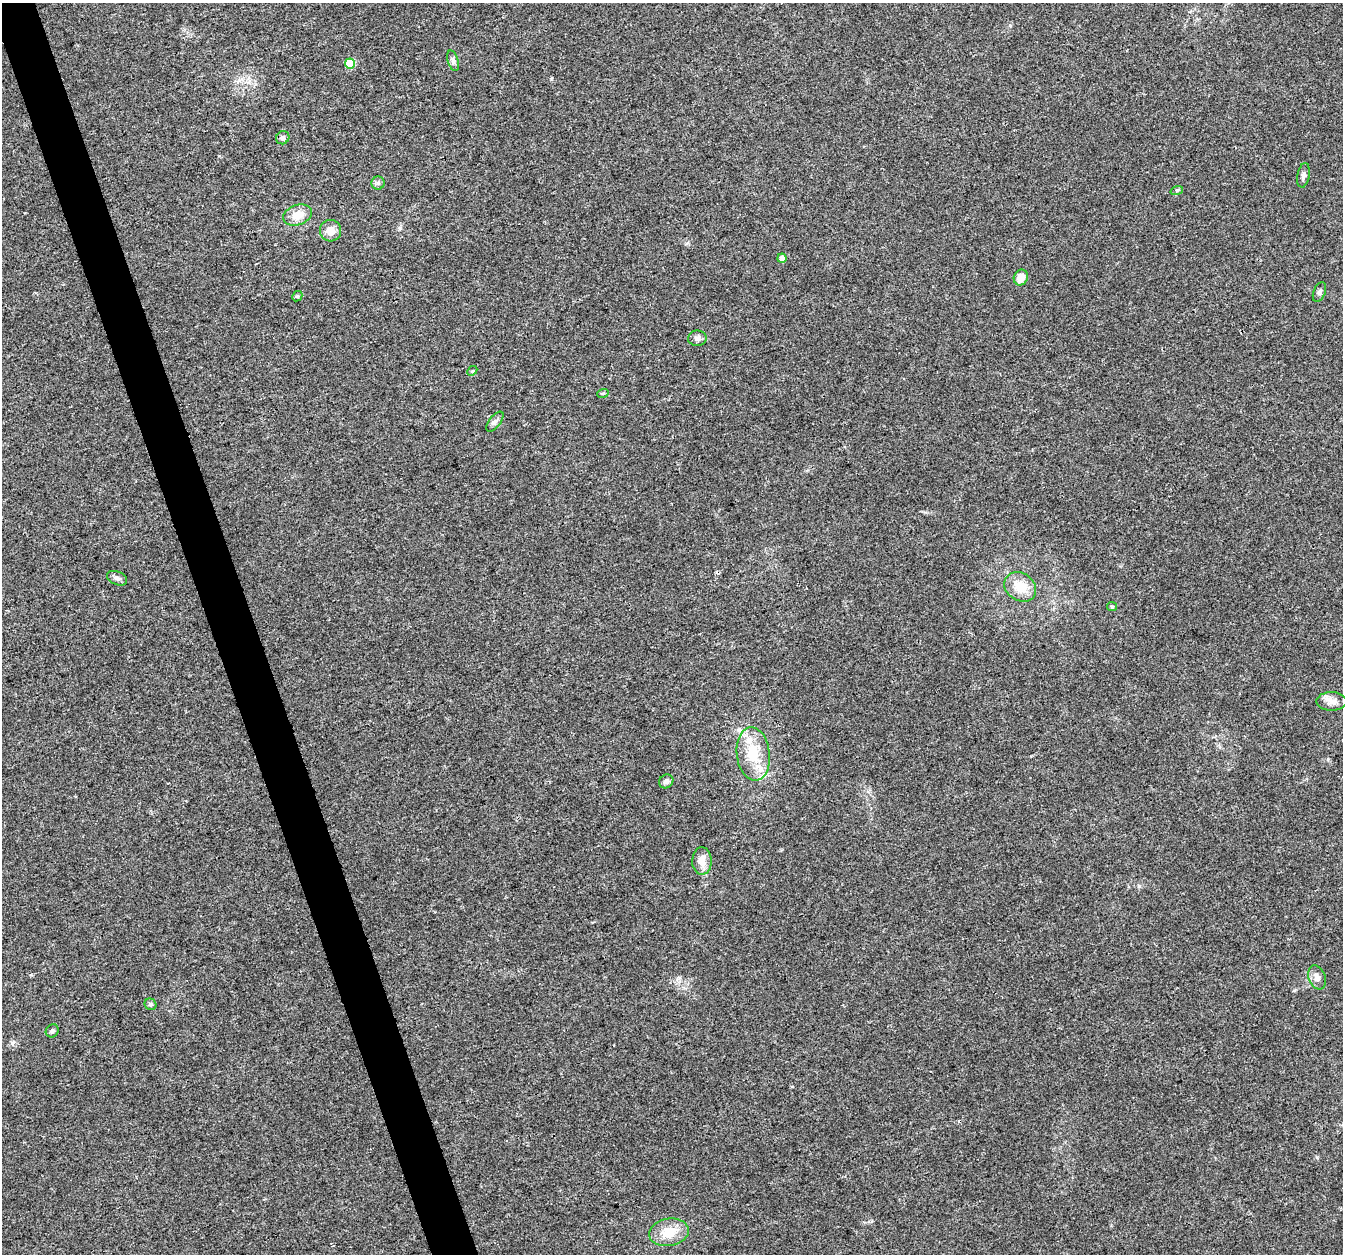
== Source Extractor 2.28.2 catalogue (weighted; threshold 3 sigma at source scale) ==
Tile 11 of 4 x 4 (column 3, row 3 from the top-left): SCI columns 2682-4022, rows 1315-2566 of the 5363 x 5188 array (HDU 1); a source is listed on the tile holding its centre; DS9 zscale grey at full resolution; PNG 1345 x 1256 px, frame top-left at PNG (2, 3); each listed source drawn as its Kron ellipse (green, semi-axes under 4 px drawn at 4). Shown black and unused: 3% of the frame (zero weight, under 3 of 4 exposures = <1% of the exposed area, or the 3 px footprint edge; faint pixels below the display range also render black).
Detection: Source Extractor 2.28.2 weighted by HDU 2 'WHT'; one run over the whole footprint, this tile lists its part. Background 0.0182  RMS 0.0028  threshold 0.0128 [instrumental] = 3 sigma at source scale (4.5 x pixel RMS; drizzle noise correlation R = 1.50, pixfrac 1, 0.0396/0.0396 arcsec/px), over >= 5 px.
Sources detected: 29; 2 inside a brighter listed object's ellipse — not listed separately; the other 27 listed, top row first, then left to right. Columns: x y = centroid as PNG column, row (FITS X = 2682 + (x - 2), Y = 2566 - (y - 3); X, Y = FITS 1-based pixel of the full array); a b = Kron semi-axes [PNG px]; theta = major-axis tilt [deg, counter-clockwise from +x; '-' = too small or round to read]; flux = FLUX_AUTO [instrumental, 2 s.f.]
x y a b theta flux
453 61 10 5 -72 0.79
350 63 5 5 - 12
283 138 7 6 - 0.71
1303 175 12 6 80 0.97
378 183 6 6 - 0.67
1177 190 6 4 18 0.42
297 215 15 10 19 3.8
330 231 11 10 - 2.8
782 258 4 4 - 1.9
1021 277 8 7 - 2.8
1319 292 10 5 67 0.79
297 296 5 4 - 0.36
697 338 9 8 - 1.1
472 371 5 4 - 0.34
603 393 6 3 19 0.37
495 422 12 5 52 0.93
117 578 10 6 -22 1
1020 587 17 13 -35 5.6
1112 607 5 4 - 0.34
1332 701 15 9 0 1.9
753 754 27 16 -83 9.7
666 781 7 6 - 1
702 861 14 9 89 3
1317 977 12 8 -70 1.6
150 1004 6 5 - 0.57
52 1031 7 6 - 0.66
669 1232 20 13 9 5.4
Unlisted compact peaks at least as high as the median listed source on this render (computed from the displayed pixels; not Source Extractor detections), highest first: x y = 551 79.